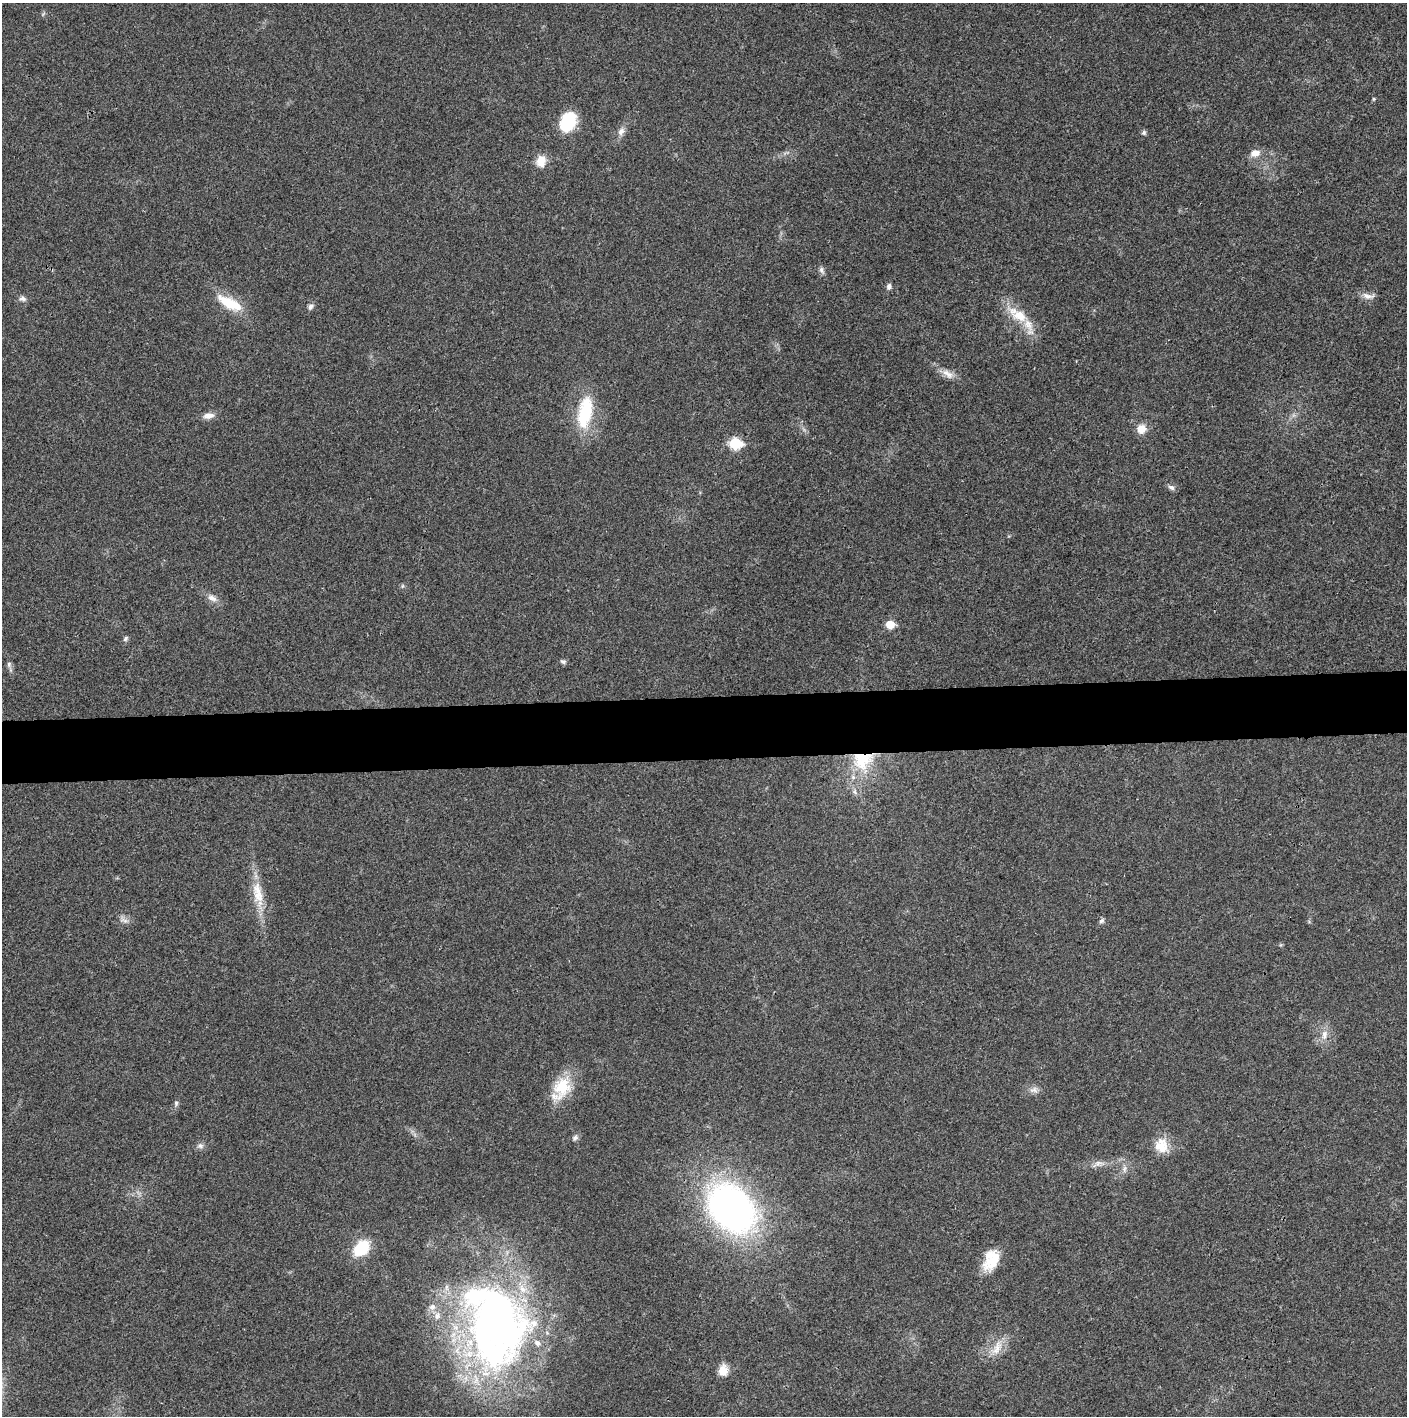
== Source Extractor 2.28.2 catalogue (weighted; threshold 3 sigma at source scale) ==
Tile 5 of 3 x 3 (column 2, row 2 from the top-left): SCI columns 1410-2814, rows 1416-2829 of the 4221 x 4243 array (HDU 1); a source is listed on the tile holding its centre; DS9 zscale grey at full resolution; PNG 1409 x 1418 px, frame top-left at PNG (2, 3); no overlay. Shown black and unused: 4% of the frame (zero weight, under 3 of 4 exposures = <1% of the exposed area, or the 3 px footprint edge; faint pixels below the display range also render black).
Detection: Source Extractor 2.28.2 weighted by HDU 2 'WHT'; one run over the whole footprint, this tile lists its part. Background 0.0194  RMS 0.0041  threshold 0.0185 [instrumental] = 3 sigma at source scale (4.5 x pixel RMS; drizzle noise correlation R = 1.50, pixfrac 1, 0.05/0.05 arcsec/px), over >= 5 px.
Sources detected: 51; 6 inside a brighter listed object's ellipse — not listed separately; the other 45 listed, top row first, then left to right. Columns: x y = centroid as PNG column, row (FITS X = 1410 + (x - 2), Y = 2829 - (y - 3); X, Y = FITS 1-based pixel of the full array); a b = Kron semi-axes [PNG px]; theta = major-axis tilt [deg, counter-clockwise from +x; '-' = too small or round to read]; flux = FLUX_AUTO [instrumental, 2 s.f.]
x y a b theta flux
1374 99 5 4 - 0.45
568 122 22 15 66 16
621 131 12 8 56 2.4
1144 133 6 6 - 0.84
1255 153 13 9 16 3.4
541 161 12 10 75 5.8
821 270 10 6 -72 1.3
889 286 8 6 86 1.2
1368 296 18 7 -8 2.5
22 299 9 6 -5 1.5
230 303 35 12 -29 13
311 306 9 6 53 1.4
1019 316 23 15 -24 9.5
948 374 19 9 -36 3.7
585 412 41 17 80 21
209 416 15 8 9 2.8
1141 429 10 10 - 4.7
735 443 7 6 - 32
1171 487 10 6 -31 1.3
402 586 6 4 71 0.56
212 598 15 8 -26 2.7
890 624 6 5 - 8.7
126 638 7 5 48 0.88
563 662 8 5 -22 0.89
9 664 6 5 - 0.9
863 760 27 23 28 22
855 792 8 4 -53 0.98
258 896 21 15 -63 7.9
124 920 12 5 -16 1.5
1101 921 7 6 - 1
1324 1035 13 8 80 3.2
561 1088 32 19 59 15
1034 1090 12 8 10 2.1
176 1103 7 5 90 0.87
575 1138 8 7 - 1.2
1161 1145 20 17 -72 7.7
200 1146 9 7 -5 1.4
1098 1164 16 7 21 2.6
1124 1169 11 5 83 1.6
732 1208 44 33 -47 190
361 1248 14 10 45 20
991 1260 26 16 68 11
496 1322 91 63 -83 270
997 1348 23 10 68 5.8
723 1370 13 11 90 4.7
Overlapping masked pixels (flux is a lower limit): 1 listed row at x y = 863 760